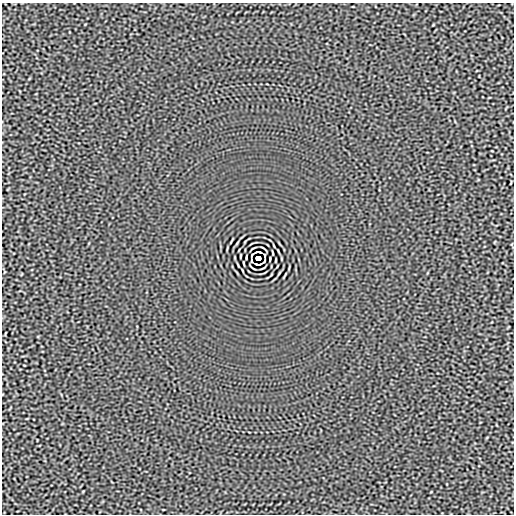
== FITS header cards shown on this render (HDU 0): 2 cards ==
NAXIS1  =                  512
NAXIS2  =                  512

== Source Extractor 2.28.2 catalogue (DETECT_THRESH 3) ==
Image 512 x 512 px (HDU 0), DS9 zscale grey, 1 PNG px = 1 image px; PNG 516 x 516 px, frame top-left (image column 1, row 512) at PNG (2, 3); no overlay
Background -2.97e-05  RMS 0.0015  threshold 0.00465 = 3 sigma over >= 5 px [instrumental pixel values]
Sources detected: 10; all 10 listed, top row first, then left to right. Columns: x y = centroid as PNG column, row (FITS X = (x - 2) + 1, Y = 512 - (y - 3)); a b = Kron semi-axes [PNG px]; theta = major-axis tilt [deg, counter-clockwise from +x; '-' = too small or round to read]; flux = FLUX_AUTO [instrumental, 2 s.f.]
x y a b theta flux
258 252 6 2 0 0.15
272 253 4 2 - 0.086
252 255 5 2 - 0.036
240 256 3 2 - 0.064
258 258 5 4 - 4
276 260 3 2 - 0.064
251 261 3 2 - 0.083
264 261 5 2 - 0.036
244 263 4 2 - 0.086
258 264 6 2 0 0.15